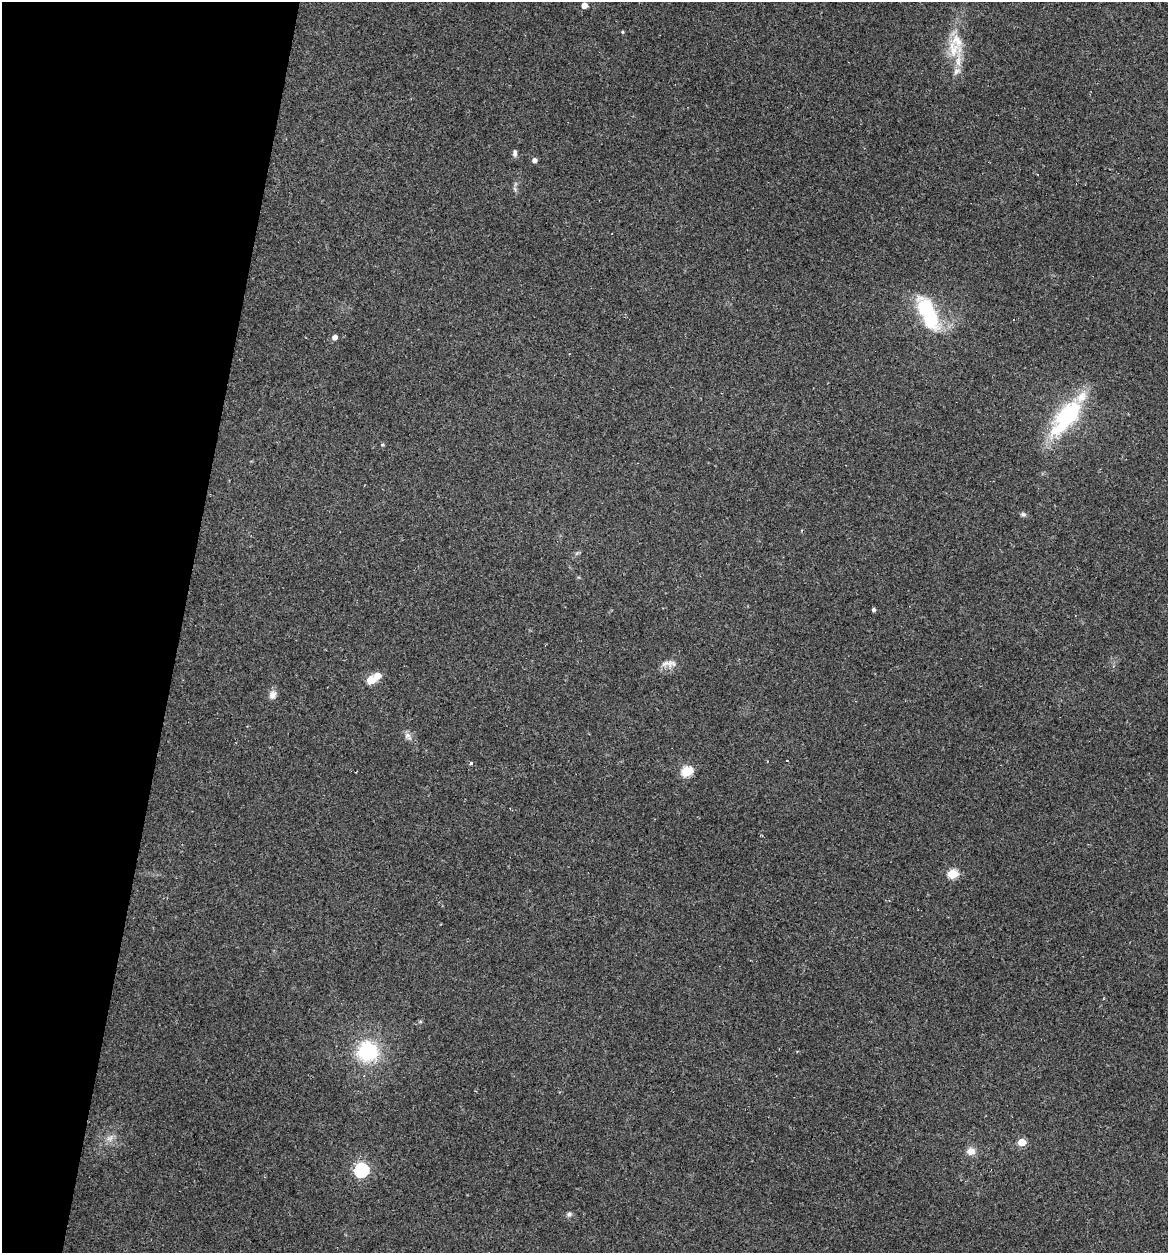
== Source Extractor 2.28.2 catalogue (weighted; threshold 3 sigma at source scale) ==
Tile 9 of 4 x 4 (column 1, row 3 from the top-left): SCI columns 121-1286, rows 1252-2502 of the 5029 x 5032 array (HDU 1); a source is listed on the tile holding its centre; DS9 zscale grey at full resolution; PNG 1170 x 1255 px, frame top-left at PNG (2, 2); no overlay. Shown black and unused: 15% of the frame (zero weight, under 2 of 3 exposures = <1% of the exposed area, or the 3 px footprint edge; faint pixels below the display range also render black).
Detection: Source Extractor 2.28.2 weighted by HDU 2 'WHT'; one run over the whole footprint, this tile lists its part. Background 0.137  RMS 0.007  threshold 0.0314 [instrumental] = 3 sigma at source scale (4.5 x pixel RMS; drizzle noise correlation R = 1.50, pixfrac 1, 0.05/0.05 arcsec/px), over >= 5 px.
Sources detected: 31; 2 cosmic-ray / hot-pixel residue — not listed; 3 inside a brighter listed object's ellipse — not listed separately; the other 26 listed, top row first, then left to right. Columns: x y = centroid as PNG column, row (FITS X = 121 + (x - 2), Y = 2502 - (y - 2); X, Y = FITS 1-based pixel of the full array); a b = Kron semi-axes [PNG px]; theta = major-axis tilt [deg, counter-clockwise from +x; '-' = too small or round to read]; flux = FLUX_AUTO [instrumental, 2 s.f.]
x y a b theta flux
584 5 5 4 - 7.2
622 32 4 4 - 0.75
953 49 27 18 -85 19
515 153 9 5 89 2.2
534 160 5 4 - 3.2
928 313 44 17 -66 48
335 337 5 4 - 4.2
1066 417 58 22 51 62
382 445 4 4 - 0.86
1023 514 7 5 -2 1.6
873 610 4 4 - 1.6
669 663 23 8 1 5.1
377 676 5 5 - 11
371 680 5 5 - 25
273 695 13 9 58 3.8
408 736 11 8 -48 3.1
787 760 3 3 - 1.7
471 763 4 4 - 1.2
686 771 6 5 - 44
953 874 5 5 - 39
368 1051 25 24 - 41
109 1138 8 5 0 2.4
1022 1142 5 5 - 20
971 1151 9 9 - 5.5
361 1170 6 6 - 150
569 1214 7 6 - 1.8